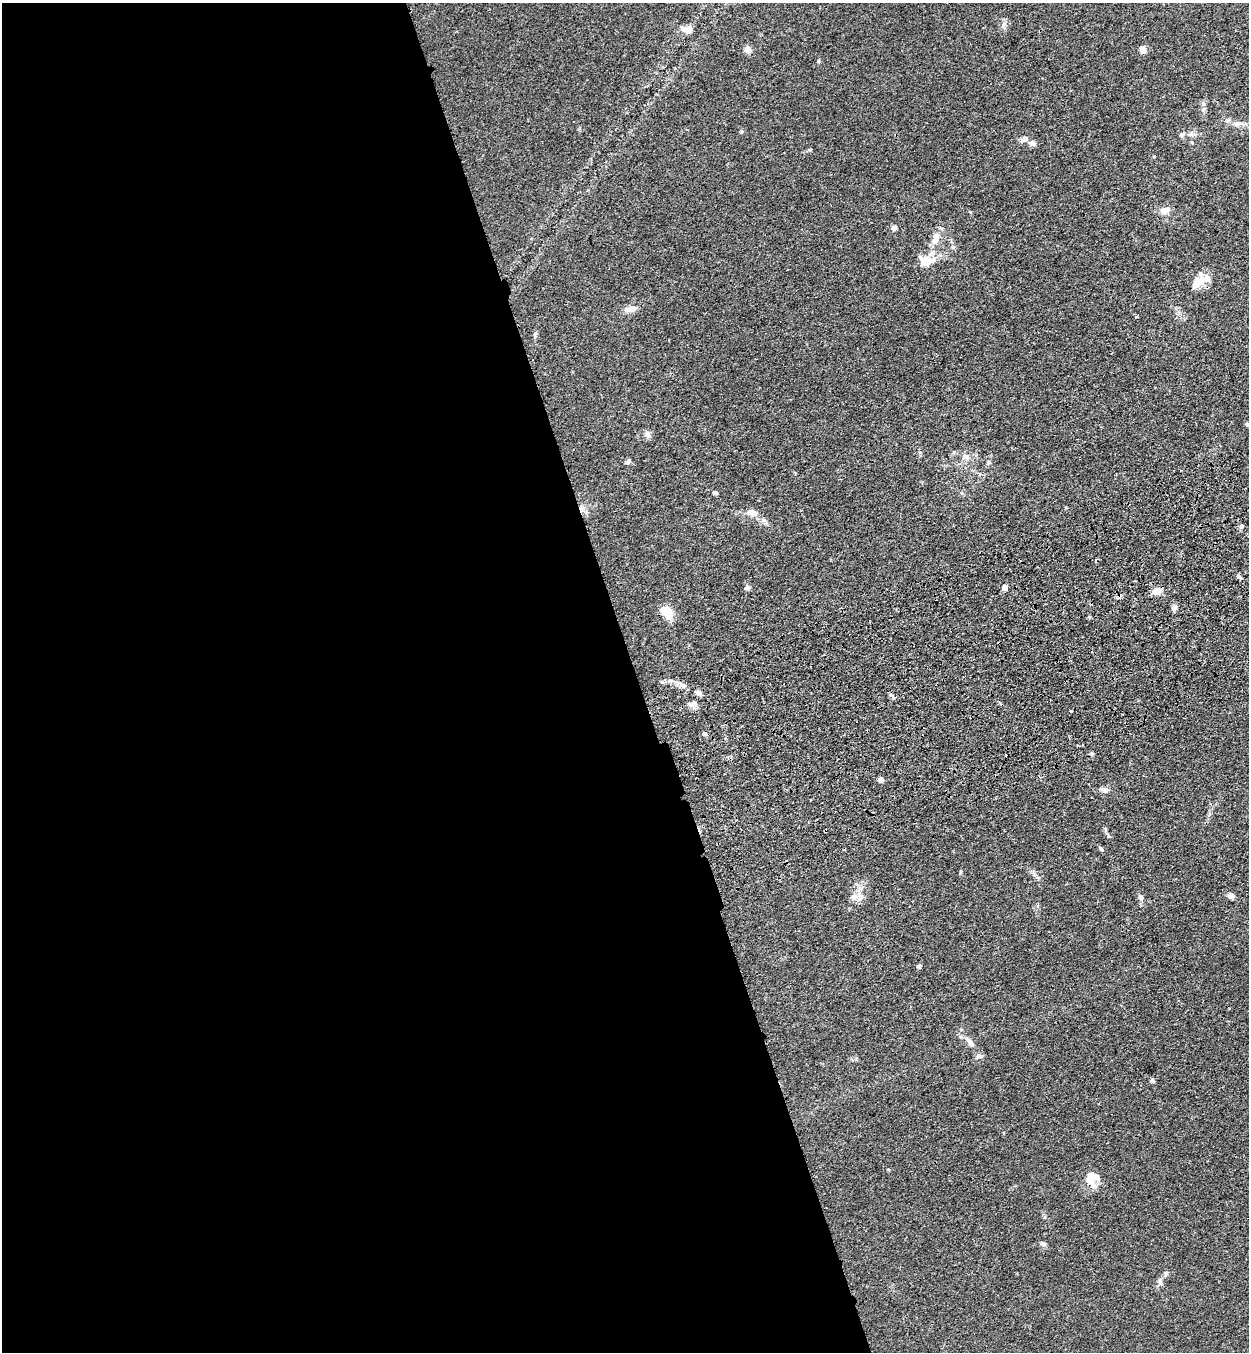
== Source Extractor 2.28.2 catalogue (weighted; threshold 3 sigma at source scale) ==
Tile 9 of 4 x 4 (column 1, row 3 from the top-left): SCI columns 205-1451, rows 1465-2814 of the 5522 x 5630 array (HDU 1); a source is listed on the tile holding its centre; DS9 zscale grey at full resolution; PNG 1251 x 1354 px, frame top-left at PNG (2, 3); no overlay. Shown black and unused: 51% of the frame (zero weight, under 3 of 4 exposures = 6% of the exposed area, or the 3 px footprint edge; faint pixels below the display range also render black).
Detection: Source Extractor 2.28.2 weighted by HDU 2 'WHT'; one run over the whole footprint, this tile lists its part. Background 0.0704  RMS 0.0041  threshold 0.0184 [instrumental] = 3 sigma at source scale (4.5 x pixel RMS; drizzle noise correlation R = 1.50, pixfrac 1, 0.05/0.05 arcsec/px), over >= 5 px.
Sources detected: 59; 2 cosmic-ray / hot-pixel residue — not listed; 5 inside a brighter listed object's ellipse — not listed separately; the other 52 listed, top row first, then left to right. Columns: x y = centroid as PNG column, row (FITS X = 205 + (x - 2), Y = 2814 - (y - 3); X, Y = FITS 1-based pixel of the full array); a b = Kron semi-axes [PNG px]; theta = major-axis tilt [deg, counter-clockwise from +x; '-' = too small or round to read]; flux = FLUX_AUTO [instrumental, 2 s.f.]
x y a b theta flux
688 29 11 7 -13 4.5
748 49 5 5 - 7.7
1143 50 5 5 - 6.7
818 61 6 3 89 0.46
1238 123 14 5 10 2
1182 135 7 6 - 0.98
1024 139 9 7 33 1.7
1032 143 8 7 - 1.5
1154 156 4 3 - 0.31
1165 210 13 7 19 3.3
894 228 7 6 - 1.3
935 239 17 9 71 4.5
926 261 19 14 -15 5.7
1204 279 23 11 24 4.7
630 309 17 8 11 3
1136 317 3 3 - 0.46
1247 424 5 5 - 0.58
647 434 11 7 -88 1.5
965 457 11 7 -1 2.2
628 461 7 5 55 1.1
988 463 6 5 - 0.67
715 493 6 5 - 0.72
752 513 17 9 -12 3.1
1241 527 6 5 - 0.88
1240 577 7 4 -70 0.65
1004 587 4 4 - 4.2
747 588 7 6 - 1
1157 591 8 6 14 5.6
1174 608 8 7 - 1.2
666 612 14 9 -49 10
683 685 12 7 -27 2.1
698 693 8 6 -36 1.5
693 704 13 7 3 2.1
1071 711 3 3 - 1.4
704 734 6 4 -29 0.63
1082 745 3 2 - 0.37
1091 754 4 4 - 1.5
881 779 5 5 - 2.3
1105 790 9 7 -17 1.7
810 800 2 2 - 0.39
1109 836 6 5 - 0.66
1101 849 6 4 -68 0.7
961 872 6 3 88 0.47
853 896 10 6 50 1.9
1231 896 9 7 -4 1.3
1140 897 9 6 -57 1.2
919 966 5 4 - 1
970 1042 19 7 -53 3.4
1153 1081 6 5 - 0.74
1091 1176 16 9 62 4.3
1043 1244 9 6 -19 1
1160 1282 13 6 88 1.5
Overlapping masked pixels (flux is a lower limit): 1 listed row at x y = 683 685
Unlisted compact peaks at least as high as the median listed source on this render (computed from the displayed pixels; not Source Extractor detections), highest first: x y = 1203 104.